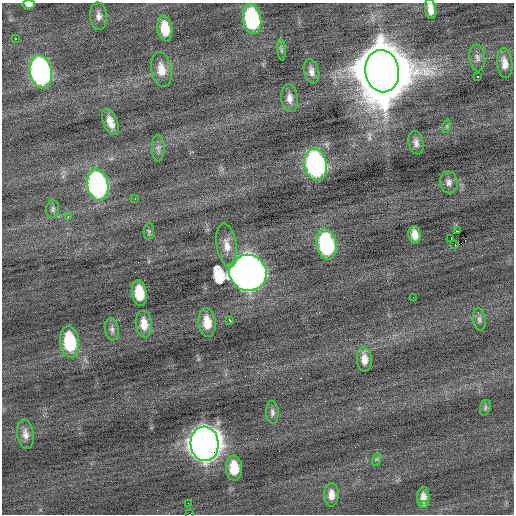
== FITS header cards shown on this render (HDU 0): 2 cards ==
NAXIS1  =                  512 / Axis length
NAXIS2  =                  512 / Axis length

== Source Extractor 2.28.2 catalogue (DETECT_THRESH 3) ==
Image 512 x 512 px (HDU 0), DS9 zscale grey, 1 PNG px = 1 image px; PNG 516 x 516 px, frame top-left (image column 1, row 512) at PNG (2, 3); each listed source drawn as its Kron ellipse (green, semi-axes under 4 px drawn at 4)
Background -0.0675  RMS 0.77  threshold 2.32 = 3 sigma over >= 5 px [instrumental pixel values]
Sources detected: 53; all 53 listed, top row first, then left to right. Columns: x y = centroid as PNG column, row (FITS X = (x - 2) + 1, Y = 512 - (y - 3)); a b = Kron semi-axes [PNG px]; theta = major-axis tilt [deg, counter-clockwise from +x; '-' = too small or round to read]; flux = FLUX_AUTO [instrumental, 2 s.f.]
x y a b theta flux
29 4 6 4 0 240
431 9 10 5 -82 440
99 16 13 8 -85 310
252 19 15 9 -81 6000
165 29 13 7 -82 1100
15 39 3 3 - 200
282 50 10 4 -85 130
477 58 13 8 -83 260
505 63 15 7 -83 460
161 69 17 10 -81 680
311 71 12 7 -78 320
382 71 21 17 -81 510000
41 72 17 11 -80 15000
477 76 2 2 - 57
289 98 14 8 -83 420
110 122 14 7 -68 510
447 126 7 4 72 89
416 143 12 7 -78 270
158 148 13 6 90 220
316 165 16 11 -79 12000
449 182 11 9 -78 270
98 185 16 10 -80 13000
135 199 2 2 - 36
53 209 9 6 81 140
68 217 2 2 - 460
458 231 2 2 - 650
149 232 8 5 88 98
415 235 9 6 -81 450
451 238 4 2 - 490
326 244 15 10 -80 6000
455 244 3 2 - 85
227 245 22 10 -81 620
248 273 19 18 - 64000
139 293 13 7 -82 1300
413 297 2 2 - 27
479 319 11 6 -81 180
230 320 3 3 - 180
207 323 14 8 -83 790
144 324 13 8 -83 660
112 329 11 7 -80 200
70 342 16 9 -82 3000
364 359 12 7 -86 480
485 408 8 5 72 100
272 412 11 6 -86 180
25 434 14 8 -81 350
205 444 17 14 -86 69000
377 459 7 4 71 90
234 468 12 8 -87 1300
331 495 12 7 89 420
423 497 10 6 90 350
188 503 2 2 - 37
423 505 3 2 - 270
190 514 3 2 - 1700
At the frame edge (FLAGS 8, measured only in part): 3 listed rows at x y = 29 4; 431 9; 190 514